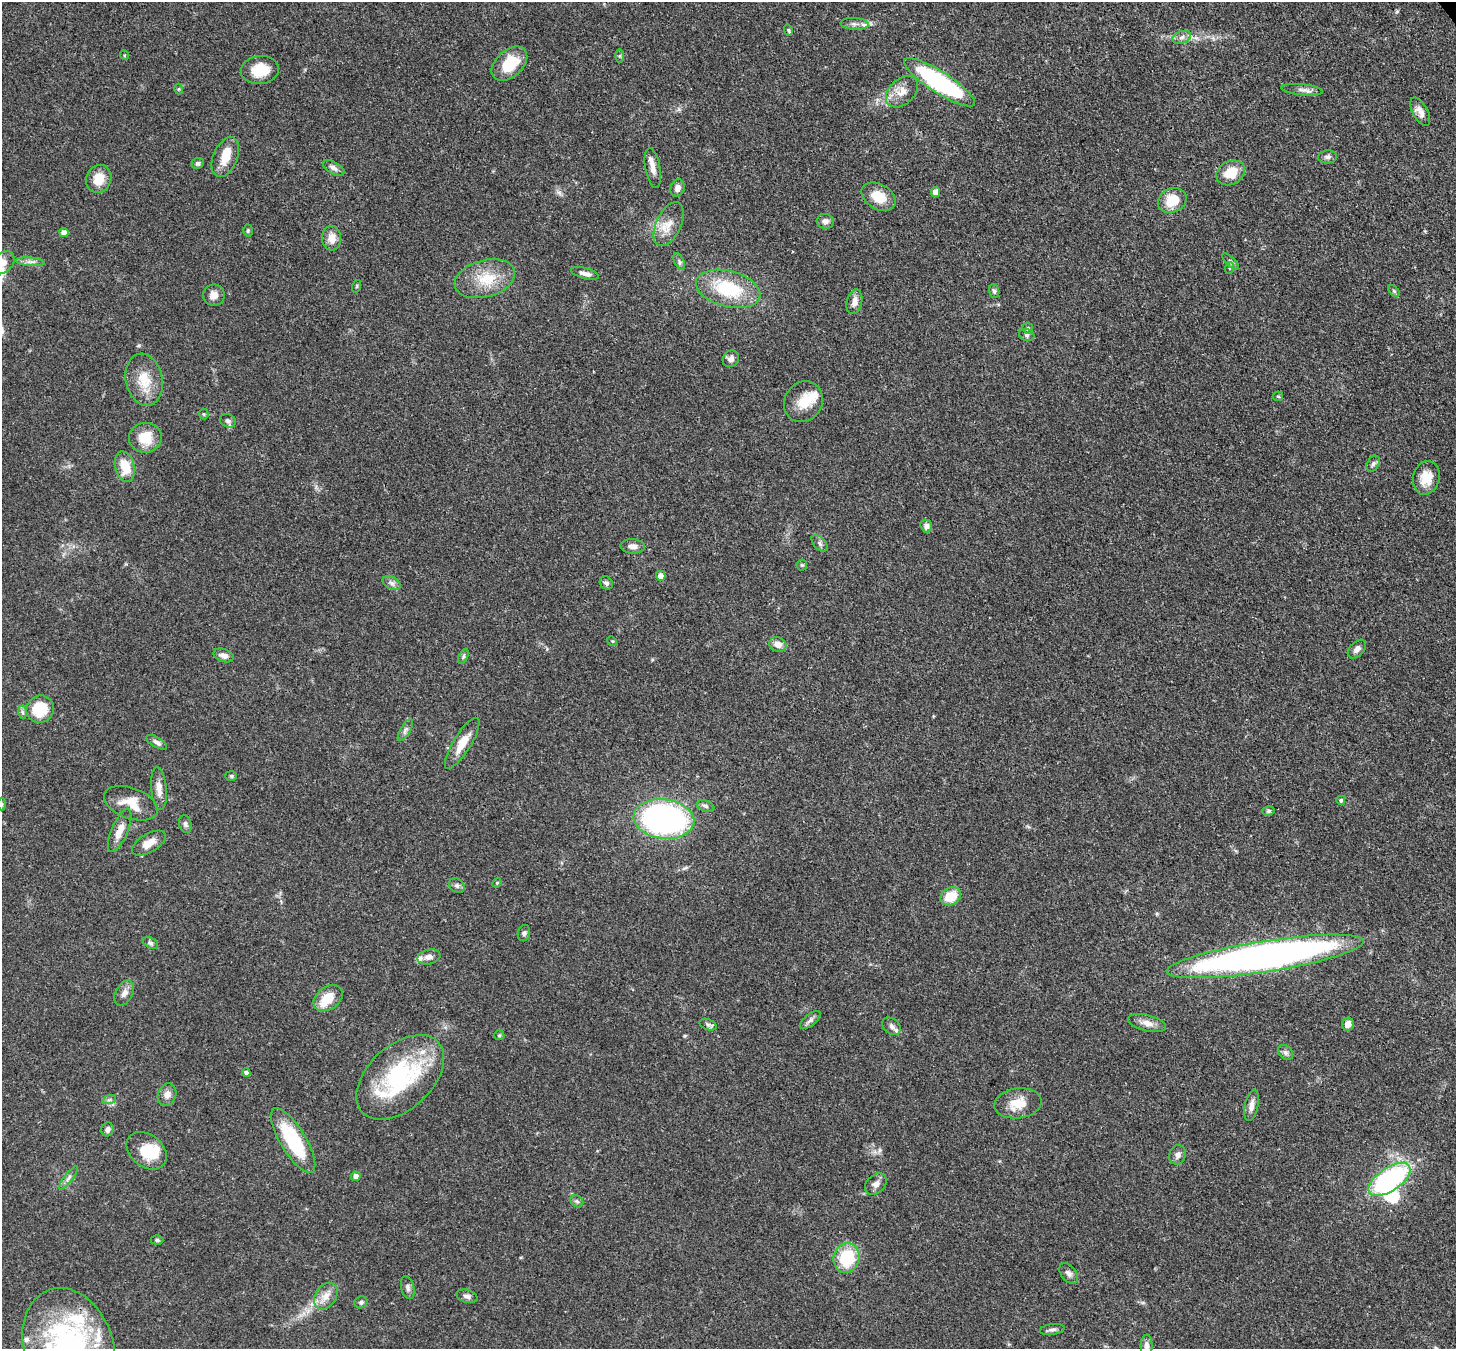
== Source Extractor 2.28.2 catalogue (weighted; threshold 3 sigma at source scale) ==
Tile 10 of 4 x 4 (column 2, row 3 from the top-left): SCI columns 1533-2986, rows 1557-2903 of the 5971 x 5944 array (HDU 1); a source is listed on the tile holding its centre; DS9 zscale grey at full resolution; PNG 1458 x 1351 px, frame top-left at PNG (2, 2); each listed source drawn as its Kron ellipse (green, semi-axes under 4 px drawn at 4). Shown black and unused: <1% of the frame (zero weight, under 3 of 4 exposures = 7% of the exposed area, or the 3 px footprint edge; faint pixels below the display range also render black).
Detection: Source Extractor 2.28.2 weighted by HDU 2 'WHT'; one run over the whole footprint, this tile lists its part. Background 0.0932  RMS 0.0041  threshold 0.0184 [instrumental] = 3 sigma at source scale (4.5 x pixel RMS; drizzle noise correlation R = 1.50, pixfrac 1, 0.05/0.05 arcsec/px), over >= 5 px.
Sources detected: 133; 1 inside a brighter object's white glare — neither listed nor drawn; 10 inside a brighter listed object's ellipse — not listed separately; the other 122 listed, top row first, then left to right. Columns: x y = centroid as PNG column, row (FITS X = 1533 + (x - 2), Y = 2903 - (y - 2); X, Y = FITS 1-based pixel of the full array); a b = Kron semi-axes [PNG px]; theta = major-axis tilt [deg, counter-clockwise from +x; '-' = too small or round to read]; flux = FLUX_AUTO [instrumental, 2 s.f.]
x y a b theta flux
855 24 14 6 -4 2
788 30 6 4 -73 0.52
1182 37 10 6 20 1.6
124 55 5 3 - 0.41
619 56 6 4 89 0.61
509 64 21 13 42 13
260 70 19 14 7 9.3
939 82 41 10 -33 61
179 89 5 3 - 0.42
1302 90 21 5 -6 2.2
902 92 18 12 43 4.9
1420 112 15 7 -61 2.7
225 157 21 12 68 6.9
1328 157 9 6 3 1.3
198 163 6 5 - 0.97
334 168 12 6 -30 1.8
653 168 20 7 -80 3.5
1231 173 15 11 30 9
99 179 14 12 68 6.7
677 188 8 7 - 2.2
936 192 5 4 - 3.7
879 197 18 12 -29 8.2
1172 200 15 12 25 9.5
825 221 8 7 - 1.7
669 224 24 12 65 6
248 231 6 5 - 0.6
64 233 4 4 - 3
332 238 12 9 -88 4.1
1230 261 10 4 -45 0.99
30 262 14 4 -5 1.7
679 262 9 4 -65 0.97
3 263 13 9 44 3.1
1230 268 6 4 71 0.51
585 273 14 5 -15 2.2
485 279 31 18 15 13
357 286 6 4 71 0.5
728 289 33 18 -14 24
994 291 7 5 -71 0.86
1394 291 7 4 -46 0.68
214 295 11 10 - 2.9
854 302 12 7 77 2.8
1028 328 6 5 - 0.65
1027 335 8 5 -17 0.84
731 359 9 7 54 1.7
144 380 26 18 -78 9.8
1278 396 5 4 - 0.52
803 402 21 18 56 8
204 414 5 5 - 0.54
228 421 8 6 -23 1.2
145 438 16 15 - 9.2
1373 464 9 6 60 1.2
125 467 16 9 -75 8.5
1426 478 17 13 75 7
926 526 6 5 - 1.7
820 543 10 6 -46 1.2
633 546 12 7 -4 2.3
802 565 5 5 - 0.58
661 576 5 4 - 3.3
392 583 9 6 -27 1.5
606 583 7 6 - 1.1
612 641 5 4 - 0.42
778 644 9 7 -22 3.1
1357 649 11 7 46 2
224 655 10 6 -19 2.4
463 657 8 4 60 0.82
40 709 14 13 - 15
22 712 6 4 -88 0.79
405 730 12 5 59 1.3
157 742 12 5 -30 1.5
462 743 29 9 58 6.8
231 776 6 5 - 0.72
159 789 21 7 -85 3.5
1341 800 4 4 - 0.9
131 803 28 15 -20 8.3
2 804 6 4 89 0.67
706 806 9 5 -20 1.2
1268 811 6 5 - 0.78
664 819 30 19 -7 120
185 824 9 6 -72 1.2
120 831 23 8 67 4.5
149 843 19 9 30 5
497 883 5 4 - 0.51
457 886 8 6 -38 1.1
951 896 11 8 31 8.4
524 933 8 6 72 1.1
150 943 8 5 -27 0.99
1265 956 100 15 9 250
429 957 11 7 13 2
124 993 13 8 61 2.5
328 998 16 11 35 7.7
810 1020 12 5 40 1.6
1147 1023 19 8 -14 3.5
1348 1024 6 6 - 2.9
708 1025 9 5 -20 1.2
891 1026 10 7 -41 1.7
499 1035 5 5 - 0.58
1285 1052 8 6 -44 1.3
246 1073 4 4 - 1.6
400 1077 52 32 43 53
167 1095 12 9 73 2.5
109 1100 7 4 19 0.91
1018 1103 24 15 8 7.5
1251 1105 16 6 79 2.6
108 1129 7 6 - 1.6
293 1140 37 13 -59 30
147 1151 22 16 -39 12
1178 1155 10 8 69 1.9
356 1176 5 4 - 2.1
69 1178 14 4 52 1.4
1389 1179 24 11 34 66
876 1184 12 9 40 2.3
577 1201 7 5 -43 0.84
157 1240 6 4 -1 0.67
846 1258 15 13 74 19
1069 1273 12 7 -53 1.7
408 1288 12 6 -75 1.4
326 1296 14 10 55 4.2
467 1296 11 6 -16 1.5
361 1302 6 6 - 0.82
1052 1330 12 5 7 1.3
1147 1346 11 6 -90 1.5
69 1348 61 44 -72 98
Isophote crosses this tile's border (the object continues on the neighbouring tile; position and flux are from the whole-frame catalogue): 4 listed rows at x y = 3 263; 2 804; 1147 1346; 69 1348